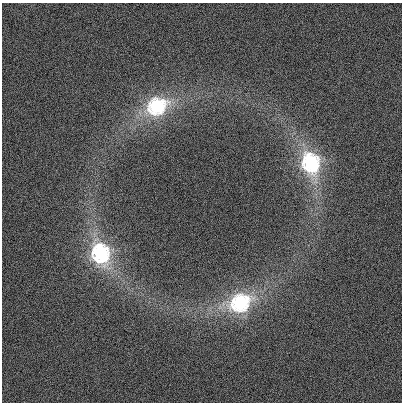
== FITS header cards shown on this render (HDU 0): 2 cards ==
NAXIS1  =                  400
NAXIS2  =                  400

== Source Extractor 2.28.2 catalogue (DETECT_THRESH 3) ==
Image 400 x 400 px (HDU 0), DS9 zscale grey, 1 PNG px = 1 image px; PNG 404 x 404 px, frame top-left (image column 1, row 400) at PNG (2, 3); no overlay
Background 6.51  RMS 110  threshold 324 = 3 sigma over >= 5 px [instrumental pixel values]
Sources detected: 4; all 4 listed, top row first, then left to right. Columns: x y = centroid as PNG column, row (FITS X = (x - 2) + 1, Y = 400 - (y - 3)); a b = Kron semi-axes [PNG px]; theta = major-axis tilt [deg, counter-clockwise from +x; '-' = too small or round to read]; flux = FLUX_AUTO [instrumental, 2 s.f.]
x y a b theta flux
156 106 13 11 33 9.8e+05
311 162 13 10 -79 1.2e+06
100 253 13 10 -75 1.3e+06
240 303 13 11 29 1.1e+06